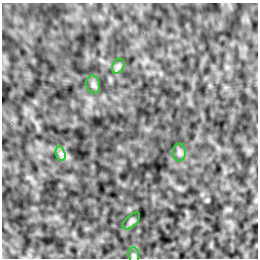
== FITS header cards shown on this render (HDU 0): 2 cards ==
NAXIS1  =                  256 /Number of positions along axis 1
NAXIS2  =                  256 /Number of positions along axis 2

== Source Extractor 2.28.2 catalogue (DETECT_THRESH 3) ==
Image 256 x 256 px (HDU 0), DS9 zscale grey, 1 PNG px = 1 image px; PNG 260 x 260 px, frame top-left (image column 1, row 256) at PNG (2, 3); each listed source drawn as its Kron ellipse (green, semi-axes under 4 px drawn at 4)
Background 3.44e-04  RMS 0.0021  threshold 0.00638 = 3 sigma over >= 5 px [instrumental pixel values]
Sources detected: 6; all 6 listed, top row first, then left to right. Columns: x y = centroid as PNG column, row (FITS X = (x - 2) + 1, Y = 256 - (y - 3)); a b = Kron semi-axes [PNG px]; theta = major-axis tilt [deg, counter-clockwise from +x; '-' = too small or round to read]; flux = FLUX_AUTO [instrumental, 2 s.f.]
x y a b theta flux
118 66 8 5 59 0.37
93 84 9 6 -76 0.42
179 152 9 6 -90 0.4
61 154 8 4 -72 0.45
131 221 10 5 46 0.32
134 256 8 5 -84 0.27